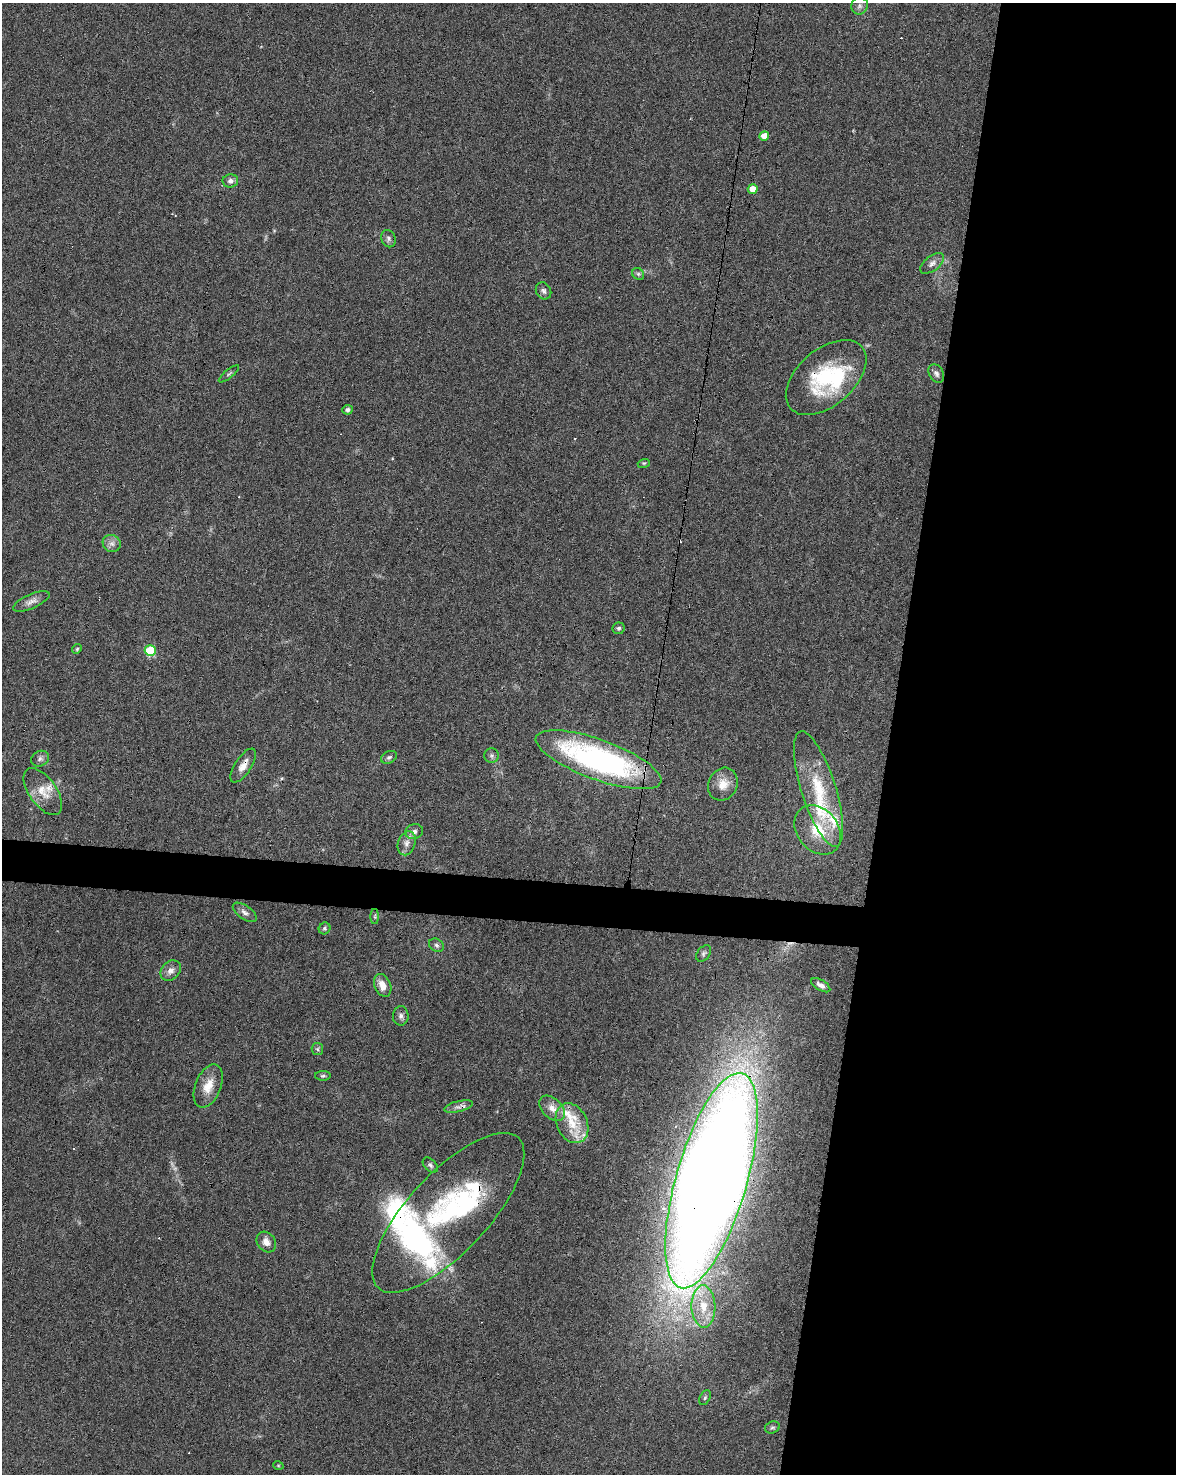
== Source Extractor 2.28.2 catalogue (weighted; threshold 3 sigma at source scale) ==
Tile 8 of 4 x 3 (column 4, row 2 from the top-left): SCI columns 3527-4700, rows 1752-3223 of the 4700 x 4920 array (HDU 1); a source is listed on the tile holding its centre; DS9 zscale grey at full resolution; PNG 1178 x 1476 px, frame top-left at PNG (2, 3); each listed source drawn as its Kron ellipse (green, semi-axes under 4 px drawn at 4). Shown black and unused: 26% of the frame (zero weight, under 3 of 6 exposures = <1% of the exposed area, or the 3 px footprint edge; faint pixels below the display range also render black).
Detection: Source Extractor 2.28.2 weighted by HDU 2 'WHT'; one run over the whole footprint, this tile lists its part. Background 0.0445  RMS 0.0036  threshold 0.0148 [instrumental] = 3 sigma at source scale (4.09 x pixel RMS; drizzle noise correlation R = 1.36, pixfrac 0.8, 0.0396/0.0396 arcsec/px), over >= 5 px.
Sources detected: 73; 1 too faint to see at this stretch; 3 inside a brighter object's white glare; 8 cosmic-ray / hot-pixel residue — neither listed nor drawn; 9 inside a brighter listed object's ellipse — not listed separately; the other 52 listed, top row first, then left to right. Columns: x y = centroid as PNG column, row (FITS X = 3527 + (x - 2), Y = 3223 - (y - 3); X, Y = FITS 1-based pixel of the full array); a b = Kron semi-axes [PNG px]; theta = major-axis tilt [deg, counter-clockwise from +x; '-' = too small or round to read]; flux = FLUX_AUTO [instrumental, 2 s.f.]
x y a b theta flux
860 6 9 8 - 1.3
764 136 5 4 - 3.8
230 181 8 6 9 1.4
753 189 5 5 - 3.9
388 239 9 7 -68 1.1
932 263 14 7 37 1.6
638 274 6 5 - 0.67
543 291 9 7 -60 1.1
936 373 10 7 -60 1.1
229 374 12 3 39 0.52
826 377 47 28 41 28
348 410 5 5 - 1.2
644 463 6 4 17 0.45
112 543 9 8 - 1.6
31 601 19 7 24 2.1
619 628 6 6 - 0.66
77 649 5 4 - 0.43
150 650 5 5 - 17
492 755 7 7 - 0.92
389 757 8 6 27 0.8
40 759 9 7 28 1.2
598 760 66 20 -20 81
243 765 19 8 57 3
723 784 17 14 63 4.6
818 789 60 17 -72 19
43 792 27 14 -55 5.9
818 830 27 20 -51 11
414 832 9 7 16 1.3
407 843 12 8 70 2.1
245 912 14 6 -35 1.6
375 917 7 4 90 0.49
325 928 6 5 - 0.68
436 945 8 6 -34 0.93
704 953 9 6 53 0.8
171 971 11 9 45 1.9
383 985 12 8 -67 3.6
821 985 11 5 -31 1.4
401 1016 10 8 89 1.3
317 1049 6 5 - 0.62
323 1076 8 5 -1 0.59
208 1086 23 13 68 5.3
459 1106 15 5 13 1.7
552 1108 15 10 -44 3.2
572 1123 21 15 -65 8.8
430 1165 9 6 -45 0.84
711 1181 111 35 74 1300
448 1213 103 40 47 65
266 1242 11 9 -51 2.4
703 1306 21 12 -88 7.8
705 1398 8 5 63 0.58
772 1427 8 5 22 0.71
278 1465 5 3 - 0.29
Overlapping masked pixels (flux is a lower limit): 6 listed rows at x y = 826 377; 598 760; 243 765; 459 1106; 711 1181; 448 1213